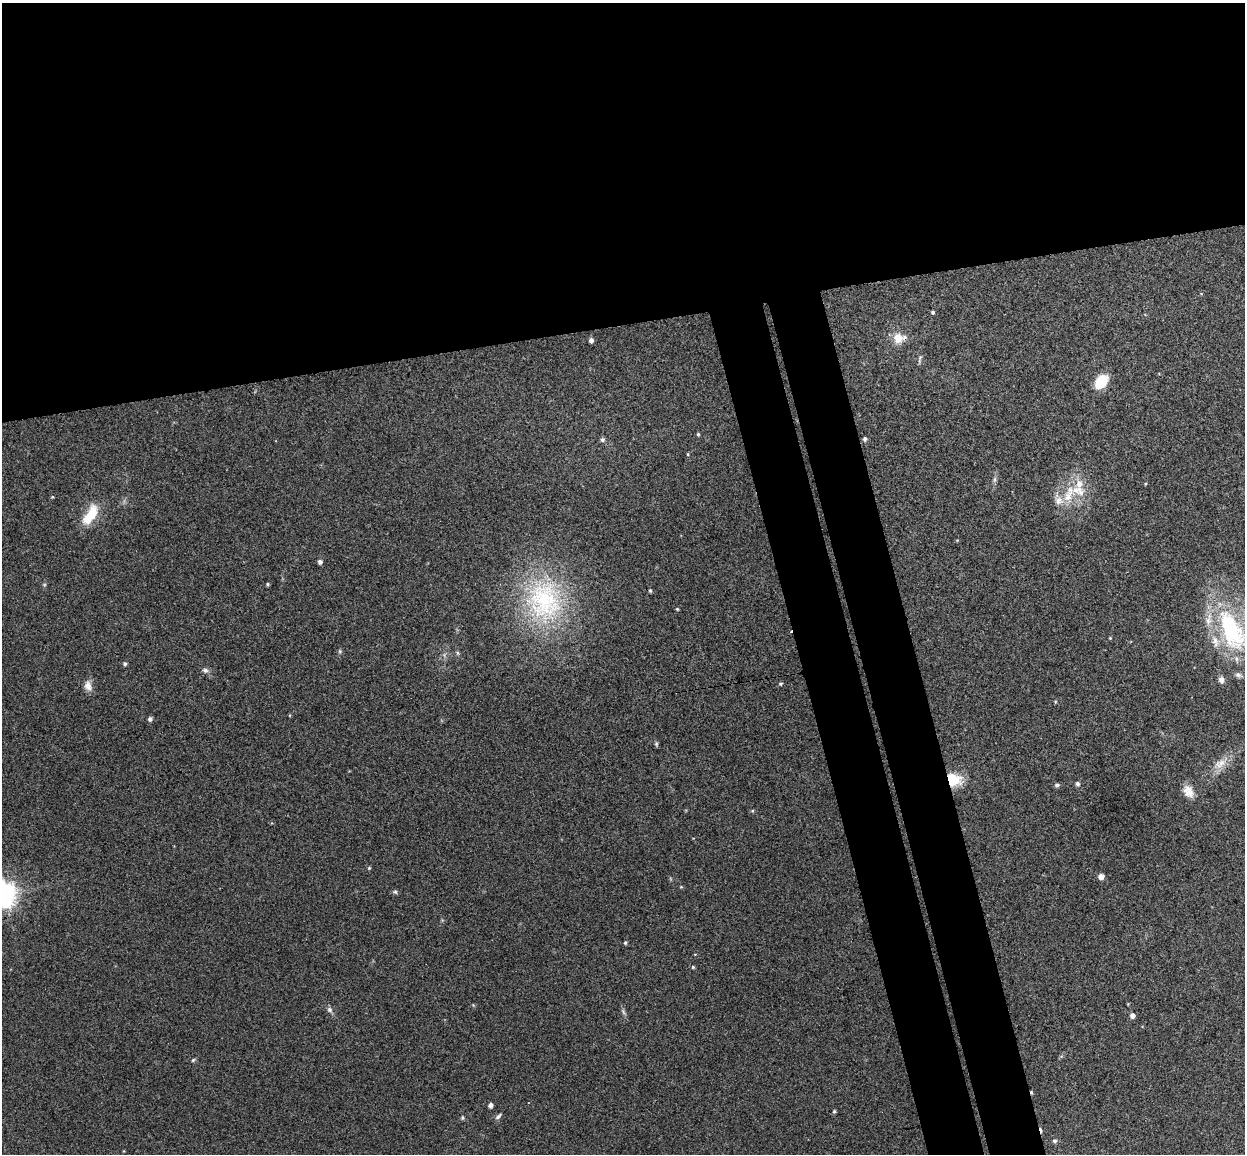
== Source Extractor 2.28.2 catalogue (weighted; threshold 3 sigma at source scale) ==
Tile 2 of 4 x 4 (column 2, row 1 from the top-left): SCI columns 1300-2542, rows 3607-4758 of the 5086 x 5028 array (HDU 1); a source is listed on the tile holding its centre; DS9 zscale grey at full resolution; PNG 1247 x 1156 px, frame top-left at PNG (2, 3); no overlay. Shown black and unused: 34% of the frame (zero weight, under 3 of 4 exposures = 5% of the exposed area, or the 3 px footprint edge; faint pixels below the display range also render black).
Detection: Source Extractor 2.28.2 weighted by HDU 2 'WHT'; one run over the whole footprint, this tile lists its part. Background 0.0743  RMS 0.0078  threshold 0.035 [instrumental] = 3 sigma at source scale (4.5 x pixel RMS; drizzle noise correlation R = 1.50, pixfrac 1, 0.05/0.05 arcsec/px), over >= 5 px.
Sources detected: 61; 2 cosmic-ray / hot-pixel residue — not listed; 7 inside a brighter listed object's ellipse — not listed separately; the other 52 listed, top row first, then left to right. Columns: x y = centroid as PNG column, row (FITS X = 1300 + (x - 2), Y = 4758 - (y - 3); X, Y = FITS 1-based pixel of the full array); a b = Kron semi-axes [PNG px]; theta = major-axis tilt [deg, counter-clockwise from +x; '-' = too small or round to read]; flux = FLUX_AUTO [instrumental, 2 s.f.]
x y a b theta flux
933 312 5 4 - 1.2
898 338 13 12 - 9.9
591 340 5 4 - 2.9
920 357 7 4 61 1.4
1101 381 12 9 49 26
698 434 4 4 - 0.99
865 439 5 4 - 1.9
602 440 5 5 - 1.8
994 479 9 4 81 1.9
1145 484 4 3 - 0.69
1069 494 30 12 66 19
52 497 4 4 - 0.72
90 515 29 12 58 20
320 562 5 4 - 2.4
267 584 4 4 - 1
650 590 5 3 - 0.98
544 601 62 49 -79 120
677 609 4 4 - 0.87
1231 629 60 27 -65 100
1110 638 4 4 - 0.67
340 651 6 4 -90 1.1
457 653 6 4 -61 1.2
125 664 5 4 - 1.5
205 670 8 6 -26 2.5
1221 680 7 6 - 3.6
781 684 5 4 - 1.1
88 686 14 9 -75 5.3
1055 701 5 3 - 0.7
150 719 5 5 - 2.3
656 744 6 5 - 1.2
1220 764 20 11 29 9.5
953 779 16 12 -19 21
1077 783 5 5 - 2
1057 785 5 5 - 1.8
1188 791 17 11 -61 8.1
752 811 5 3 - 0.86
369 868 4 4 - 0.84
1101 876 5 5 - 5.3
395 892 5 5 - 1.3
4 894 8 8 - 690
625 943 5 4 - 1
693 967 5 4 - 0.99
473 1005 5 4 - 0.74
329 1010 9 7 -47 2.5
623 1012 9 4 -67 1.7
1132 1016 6 5 - 3.1
193 1060 5 4 - 1
490 1105 4 4 - 3
834 1111 5 4 - 1.2
498 1116 10 4 44 1.9
462 1118 5 4 - 1.1
1055 1141 6 5 - 1.8
Overlapping masked pixels (flux is a lower limit): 1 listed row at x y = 953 779
Isophote crosses this tile's border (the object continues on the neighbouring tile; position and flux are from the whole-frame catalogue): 2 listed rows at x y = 1231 629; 4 894